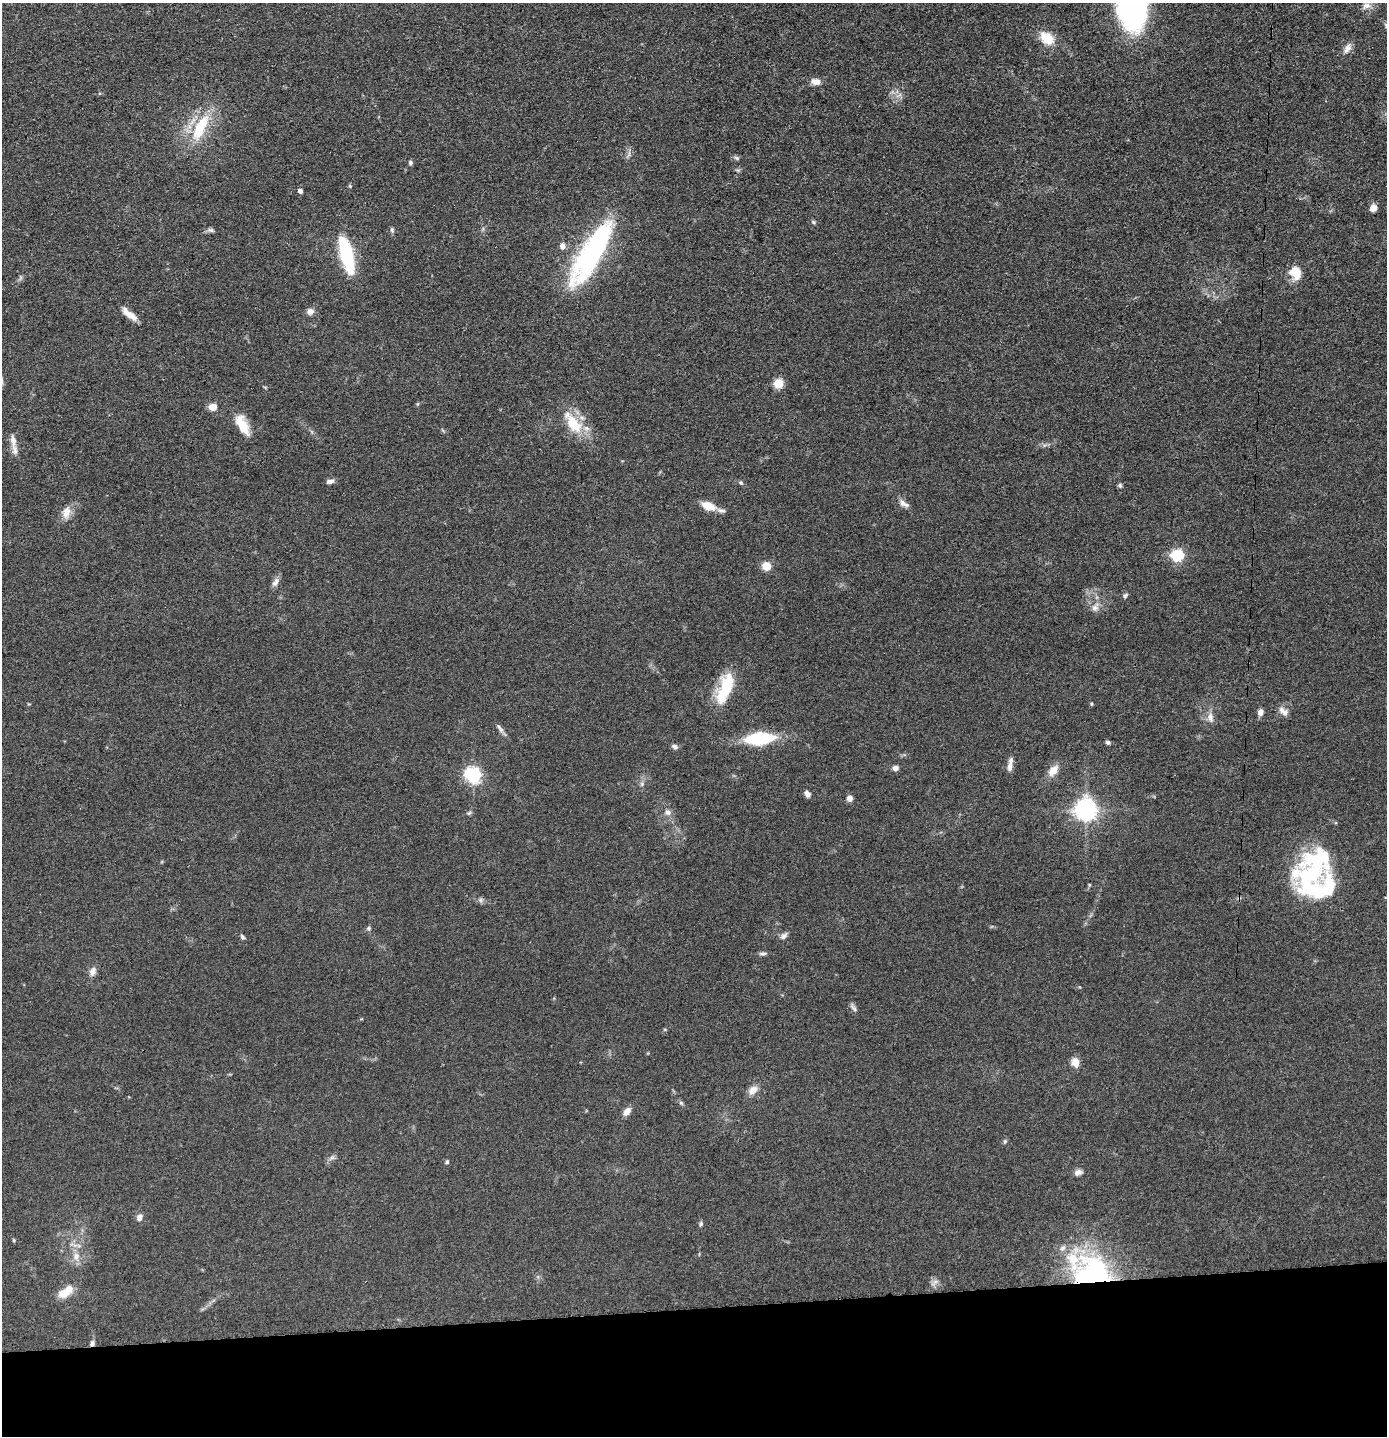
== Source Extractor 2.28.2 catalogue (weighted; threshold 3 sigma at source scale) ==
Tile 8 of 3 x 3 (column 2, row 3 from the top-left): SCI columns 1457-2841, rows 13-1446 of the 4299 x 4322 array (HDU 1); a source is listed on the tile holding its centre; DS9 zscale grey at full resolution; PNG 1389 x 1438 px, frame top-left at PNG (2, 3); no overlay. Shown black and unused: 9% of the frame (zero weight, under 3 of 4 exposures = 2% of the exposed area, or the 3 px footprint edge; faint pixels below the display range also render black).
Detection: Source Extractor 2.28.2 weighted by HDU 2 'WHT'; one run over the whole footprint, this tile lists its part. Background 0.0726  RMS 0.0063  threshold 0.0285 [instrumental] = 3 sigma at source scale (4.5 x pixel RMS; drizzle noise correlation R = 1.50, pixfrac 1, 0.05/0.05 arcsec/px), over >= 5 px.
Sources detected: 94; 4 inside a brighter object's white glare — not listed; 8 inside a brighter listed object's ellipse — not listed separately; the other 82 listed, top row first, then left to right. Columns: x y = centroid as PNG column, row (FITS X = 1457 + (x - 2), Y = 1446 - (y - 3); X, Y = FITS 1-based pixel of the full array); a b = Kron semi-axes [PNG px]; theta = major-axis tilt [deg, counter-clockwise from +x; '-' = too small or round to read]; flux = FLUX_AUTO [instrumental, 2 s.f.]
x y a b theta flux
1366 6 12 8 21 3.9
1386 26 10 5 -56 1.5
1047 38 17 12 -41 13
1347 48 15 8 60 3.8
815 82 12 8 -7 4.1
200 127 38 14 63 29
737 158 8 5 -27 1.3
410 163 6 5 - 1.3
350 186 6 3 -73 0.67
300 191 5 5 - 2.1
1373 208 9 7 55 3.7
813 222 6 5 - 0.98
211 230 8 6 -16 1.6
392 230 7 5 -89 1.2
562 246 8 6 -71 3.1
593 250 82 21 62 120
346 254 31 10 -75 54
1295 273 11 9 -66 15
310 311 8 7 - 3.5
129 314 21 7 -38 6.3
778 383 9 9 - 8.9
417 404 6 3 70 0.68
212 407 8 7 - 5.6
573 423 33 17 -52 22
243 425 23 10 -63 14
13 441 16 7 -81 4.6
330 481 9 5 11 2.4
741 483 7 6 - 1.1
1120 485 6 5 - 1.1
904 503 15 7 -33 3.4
708 506 16 8 -20 9.4
66 512 17 10 76 5.9
1177 555 6 6 - 84
766 566 5 5 - 26
275 582 14 7 61 2.9
1125 595 8 5 38 1.2
1095 607 13 8 54 3.8
725 691 32 16 65 25
1091 704 5 3 - 0.66
1283 711 15 8 -35 3.7
1260 712 8 7 - 2.8
1210 718 15 8 -83 4.2
501 729 8 7 - 2
759 739 29 12 6 40
1108 742 5 4 - 1.6
675 747 8 6 -21 1.9
1010 767 11 6 -88 2.8
895 768 7 6 - 2.4
1053 770 16 9 53 6.6
473 775 7 6 - 170
642 784 6 5 - 1.2
807 794 8 6 -58 2.4
850 798 7 7 - 2.8
1086 810 7 7 - 450
668 812 9 7 -16 2.5
469 813 7 4 44 1
1311 874 51 28 4 59
1089 885 5 3 - 0.63
480 900 7 4 -90 1.2
368 928 6 6 - 1.3
784 936 11 7 43 2.4
242 937 7 4 -46 1.1
763 953 12 4 0 1.6
93 972 10 8 65 3.7
853 1008 13 5 -57 1.9
1075 1062 11 8 -77 5.5
753 1090 14 9 44 4.9
681 1103 6 5 - 1
627 1111 11 7 49 4.3
1005 1141 7 5 74 1.1
332 1158 7 4 1 1.4
447 1162 6 5 - 0.99
1078 1172 9 7 17 3
139 1218 9 7 78 3.2
701 1224 6 5 - 1.2
13 1240 6 3 -70 0.64
1063 1248 8 7 - 2.7
76 1256 13 8 -89 5
1091 1278 47 26 5 71
934 1282 13 5 39 2.5
65 1293 16 10 21 9
92 1343 7 6 - 1.9
Overlapping masked pixels (flux is a lower limit): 2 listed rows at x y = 1091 1278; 92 1343
Isophote crosses this tile's border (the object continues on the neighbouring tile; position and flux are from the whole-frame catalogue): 1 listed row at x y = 1386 26